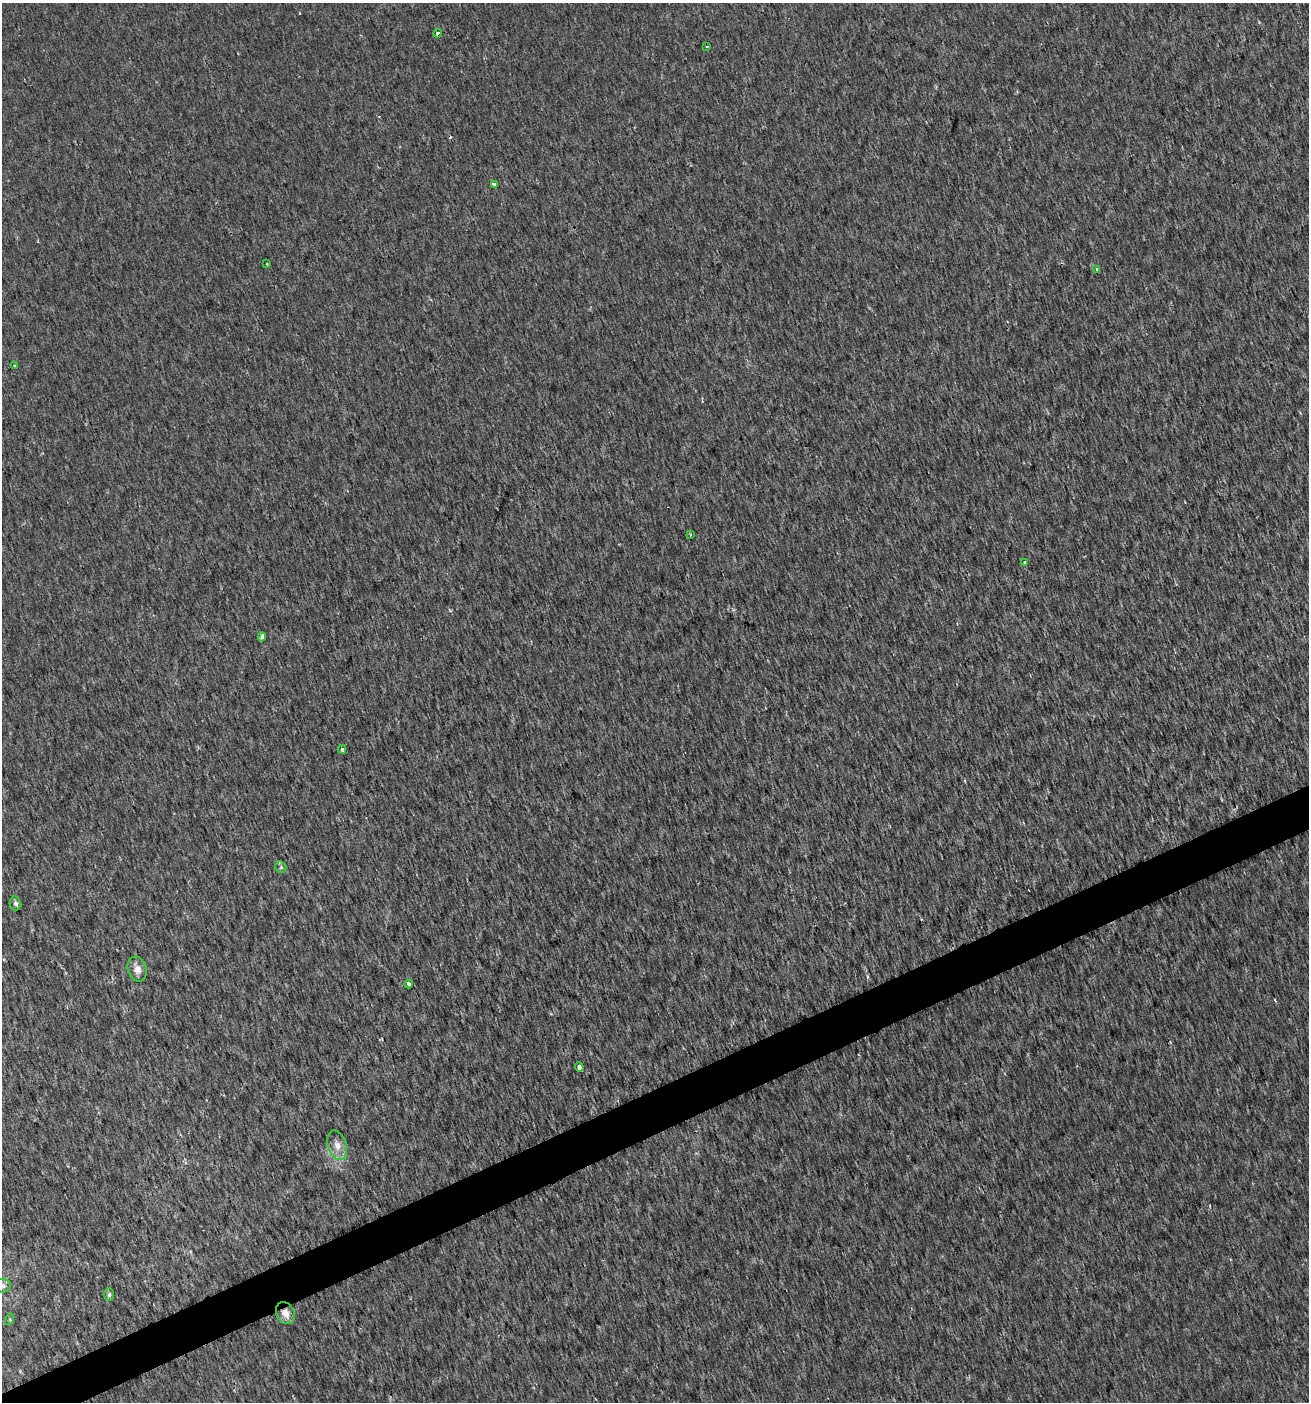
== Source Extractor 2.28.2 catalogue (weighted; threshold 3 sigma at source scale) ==
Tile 7 of 4 x 4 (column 3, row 2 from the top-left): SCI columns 2698-4004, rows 2801-4200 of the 5452 x 5599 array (HDU 1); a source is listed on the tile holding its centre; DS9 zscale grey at full resolution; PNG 1311 x 1404 px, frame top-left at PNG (2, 3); each listed source drawn as its Kron ellipse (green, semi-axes under 4 px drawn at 4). Shown black and unused: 3% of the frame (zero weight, under 2 of 3 exposures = <1% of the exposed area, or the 3 px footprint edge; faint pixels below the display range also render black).
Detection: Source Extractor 2.28.2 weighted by HDU 2 'WHT'; one run over the whole footprint, this tile lists its part. Background 0.00179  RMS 0.0037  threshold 0.0168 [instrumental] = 3 sigma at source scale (4.5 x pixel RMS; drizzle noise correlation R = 1.50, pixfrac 1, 0.0396/0.0396 arcsec/px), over >= 5 px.
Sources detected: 21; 1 cosmic-ray / hot-pixel residue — neither listed nor drawn; the other 20 listed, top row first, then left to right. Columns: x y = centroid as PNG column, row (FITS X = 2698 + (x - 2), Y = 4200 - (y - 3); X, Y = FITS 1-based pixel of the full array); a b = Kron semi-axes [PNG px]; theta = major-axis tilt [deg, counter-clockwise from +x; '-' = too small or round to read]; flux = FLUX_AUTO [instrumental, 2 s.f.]
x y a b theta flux
438 33 4 3 - 1.3
707 46 3 2 - 0.34
494 184 4 3 - 3
267 264 4 3 - 0.31
1097 270 4 3 - 0.85
15 365 4 3 - 0.63
690 535 3 2 - 0.42
1024 562 3 3 - 1.1
262 637 4 4 - 2.7
342 749 4 4 - 0.99
281 867 6 5 - 0.68
15 903 7 5 -76 1.1
137 969 12 9 -72 3.1
409 984 4 3 - 1.4
579 1067 5 3 - 6.8
337 1145 15 9 -73 3.5
3 1286 7 7 - 1.5
109 1295 6 5 - 0.89
285 1313 11 9 -60 3.5
10 1319 6 4 73 0.52
Overlapping masked pixels (flux is a lower limit): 1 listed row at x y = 285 1313
Isophote crosses this tile's border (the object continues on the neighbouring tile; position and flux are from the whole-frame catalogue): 1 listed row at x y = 3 1286